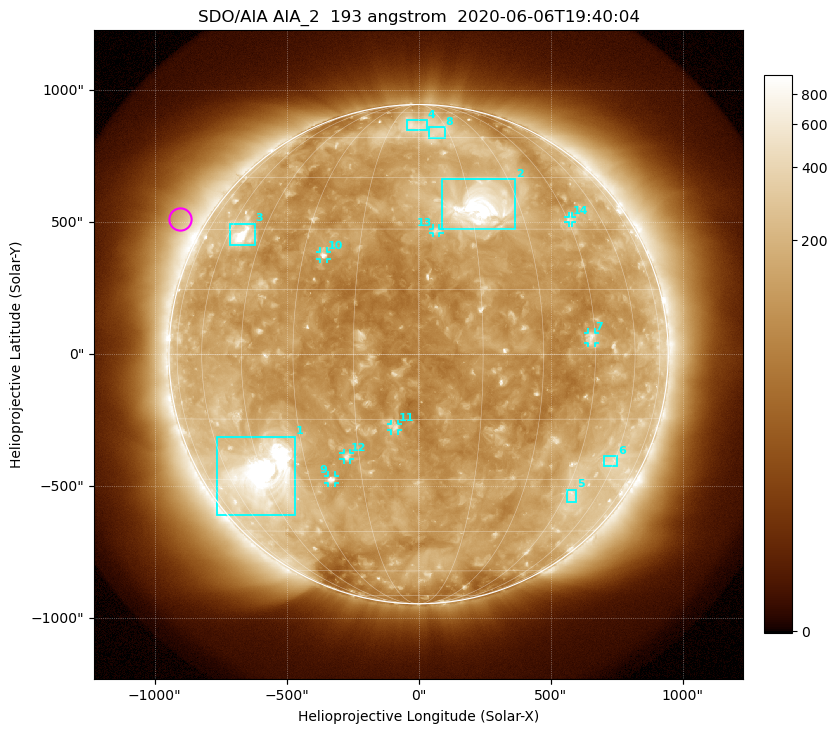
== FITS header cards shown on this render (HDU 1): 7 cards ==
TELESCOP= 'SDO/AIA'
INSTRUME= 'AIA_2'
WAVELNTH=                  193
WAVEUNIT= 'angstrom'
DATE-OBS= '2020-06-06T19:40:04.84'
CTYPE1  = 'HPLN-TAN'
CTYPE2  = 'HPLT-TAN'

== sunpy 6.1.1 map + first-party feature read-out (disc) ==
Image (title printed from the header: SDO/AIA AIA_2  193 angstrom  2020-06-06T19:40:04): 1024 x 1024 px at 2.4 arcsec/px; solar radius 946 arcsec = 394 px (full disc in frame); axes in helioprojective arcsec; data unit not stated in the header (colour bar unlabelled)
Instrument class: DISC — disc imager (sunpy class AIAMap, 193 A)
Bright regions (active regions / flare kernels): reference = the median radial profile (limb darkening/brightening removed); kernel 9 px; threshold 5 sigma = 230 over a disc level ~136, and >= 1.15x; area >= 12 px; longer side >= 9 px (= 22 arcsec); searched inside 0.97 R_sun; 14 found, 14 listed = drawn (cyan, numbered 1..; 7 of them under ~33 arcsec drawn as corner ticks so the feature stays visible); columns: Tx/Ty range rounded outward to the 5 arcsec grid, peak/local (2 s.f.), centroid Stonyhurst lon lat
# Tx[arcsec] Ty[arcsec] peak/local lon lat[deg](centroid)
1 -765..-465 -610..-310 24 -45 -29
2 85..365 475..665 13 +18 +36
3 -715..-620 415..495 9.1 -53 +28
4 -45..30 850..885 3 -2 +66
5 565..600 -560..-510 3.4 +48 -34
6 700..755 -425..-385 2.7 +59 -25
7 640..670 40..85 4 +44 +4
8 35..100 815..860 2.5 +9 +63
9 -345..-315 -490..-460 5.2 -24 -30
10 -375..-345 360..390 5.2 -24 +23
11 -105..-80 -290..-265 4.5 -6 -17
12 -285..-260 -400..-375 4.6 -18 -24
13 55..80 455..475 3.6 +5 +29
14 565..580 500..520 2.8 +46 +33
Off-limb structures (1.02-1.3 R_sun): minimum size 162 px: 6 found; the strongest spans PA ~40..80 deg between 1.02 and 1.3 R_sun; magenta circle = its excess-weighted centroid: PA ~60 deg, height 1.1 R_sun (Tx ~-905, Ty ~510 arcsec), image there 2.1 x the reference